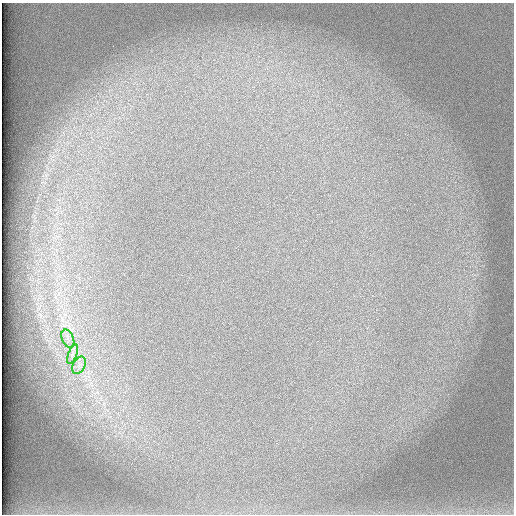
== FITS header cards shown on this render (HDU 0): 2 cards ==
NAXIS1  =                  512 /
NAXIS2  =                  512 /

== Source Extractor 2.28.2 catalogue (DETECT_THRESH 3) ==
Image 512 x 512 px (HDU 0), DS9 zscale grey, 1 PNG px = 1 image px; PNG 516 x 516 px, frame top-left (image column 1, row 512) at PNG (2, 3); each listed source drawn as its Kron ellipse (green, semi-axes under 4 px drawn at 4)
Background 100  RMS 3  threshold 9.08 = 3 sigma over >= 5 px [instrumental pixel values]
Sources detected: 3; all 3 listed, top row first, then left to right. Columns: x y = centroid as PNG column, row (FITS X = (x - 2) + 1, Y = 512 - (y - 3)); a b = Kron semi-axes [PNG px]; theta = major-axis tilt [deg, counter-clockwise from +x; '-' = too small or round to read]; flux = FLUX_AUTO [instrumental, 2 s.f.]
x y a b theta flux
68 338 9 5 -66 1000
72 354 10 3 69 560
79 365 9 6 66 1000